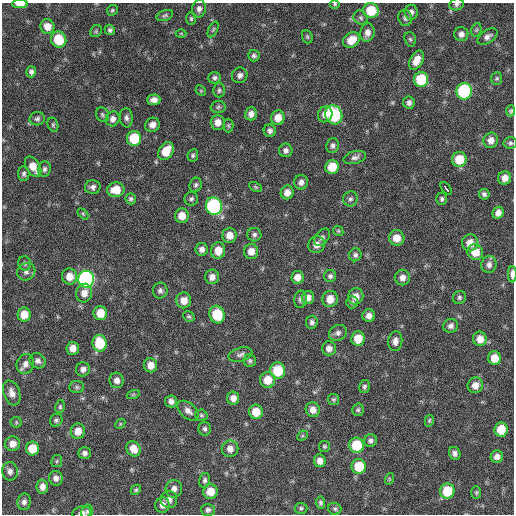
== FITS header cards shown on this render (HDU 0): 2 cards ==
NAXIS1  =                  512 / Axis length
NAXIS2  =                  512 / Axis length

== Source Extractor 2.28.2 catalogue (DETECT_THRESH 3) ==
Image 512 x 512 px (HDU 0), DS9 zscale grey, 1 PNG px = 1 image px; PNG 516 x 516 px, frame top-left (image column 1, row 512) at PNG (2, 3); each listed source drawn as its Kron ellipse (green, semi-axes under 4 px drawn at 4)
Background 109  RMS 11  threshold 33.8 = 3 sigma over >= 5 px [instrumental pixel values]
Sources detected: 190; all 190 listed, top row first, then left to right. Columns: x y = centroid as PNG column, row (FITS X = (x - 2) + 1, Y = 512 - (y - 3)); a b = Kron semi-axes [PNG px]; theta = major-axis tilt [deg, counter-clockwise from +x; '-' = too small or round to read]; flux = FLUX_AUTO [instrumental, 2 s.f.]
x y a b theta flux
20 4 8 4 -1 7000
335 4 5 4 - 1100
456 4 7 6 - 2000
199 9 8 7 - 3200
112 10 6 5 - 1200
371 11 7 7 - 22000
411 12 7 6 - 2900
165 15 8 5 21 1500
361 18 7 6 - 1900
405 18 8 7 - 2000
191 19 6 4 89 1200
47 26 7 7 - 7700
110 30 5 5 - 1900
213 30 8 4 64 1300
476 30 7 5 72 1300
96 31 6 5 - 1300
181 33 5 3 - 630
367 33 9 7 79 4700
461 34 7 7 - 3800
307 37 7 5 -69 1300
487 37 11 6 33 3200
410 39 7 5 -72 1500
59 40 8 7 - 21000
351 40 9 7 38 11000
254 56 5 5 - 1800
417 60 10 6 61 8300
31 72 6 5 - 2300
240 75 8 7 - 3300
215 78 6 5 - 2100
497 78 6 5 - 1200
421 79 7 7 - 30000
219 90 7 6 - 1700
201 91 6 4 -46 960
464 91 8 8 - 90000
154 100 6 5 - 4100
409 103 6 6 - 2900
218 107 7 6 - 1700
511 111 5 4 - 1300
251 114 6 5 - 4200
325 114 8 7 - 5000
102 115 8 6 -60 1600
334 115 10 8 -65 56000
126 118 9 6 -84 2800
278 118 7 6 - 9000
37 119 7 6 - 2000
113 119 8 6 62 3800
218 122 7 7 - 6100
53 125 7 5 -76 1300
152 125 7 7 - 4300
228 125 7 5 -89 1200
270 131 6 6 - 2600
134 138 7 7 - 24000
491 140 8 7 - 5600
510 143 7 6 - 1700
333 146 7 6 - 2400
286 150 7 6 - 2900
166 151 9 7 55 15000
193 155 6 5 - 1600
355 157 11 6 14 3000
459 159 7 7 - 16000
33 167 11 7 -59 9100
332 167 7 6 - 16000
44 169 7 6 - 2200
24 174 7 5 -86 1900
505 178 7 6 - 6100
301 182 7 7 - 3400
196 185 7 6 - 1800
93 187 8 7 - 2800
255 187 7 4 -27 1100
446 188 7 3 -52 12000
116 190 8 7 - 12000
287 192 7 6 - 5500
484 194 5 5 - 1900
131 199 5 5 - 1600
191 199 7 7 - 2000
350 199 7 7 - 2200
442 199 6 5 - 1600
214 206 9 8 - 120000
498 213 6 5 - 4400
83 214 6 4 -46 1000
182 216 7 7 - 9300
338 231 6 4 -44 1000
229 235 7 7 - 7800
254 235 7 6 - 2200
322 237 10 6 52 2200
397 238 8 7 - 9500
470 243 8 8 - 7600
316 245 8 8 - 4900
202 249 6 6 - 3400
218 250 8 7 - 11000
251 251 7 7 - 7200
475 252 8 7 - 12000
355 255 6 6 - 2000
25 263 7 6 - 1700
489 264 8 7 - 3400
26 272 9 8 - 3200
512 274 8 3 -90 5300
69 276 8 7 - 8100
330 276 6 6 - 2100
212 277 7 7 - 4900
297 277 6 6 - 6300
402 277 8 7 - 4600
86 279 8 8 - 190000
160 291 8 7 - 2600
84 293 9 8 - 5800
356 296 8 7 - 6200
459 297 7 6 - 1800
308 298 7 6 - 4600
301 299 9 6 82 2300
330 299 8 7 - 9300
184 300 8 7 - 8500
352 302 6 6 - 1500
100 313 7 7 - 13000
24 314 7 6 - 11000
217 314 9 7 -73 26000
369 315 6 6 - 4300
189 316 6 5 - 1300
312 322 6 5 - 2600
451 326 7 7 - 2800
338 333 9 7 30 2700
358 338 7 6 - 12000
480 339 7 6 - 7500
395 341 10 7 84 4200
100 343 8 7 - 28000
73 348 6 6 - 6600
329 348 7 7 - 4100
240 354 12 6 17 2700
495 358 7 6 - 11000
38 361 8 7 - 2900
250 361 6 6 - 1600
25 364 10 8 68 4400
151 365 7 6 - 7400
83 369 7 7 - 3000
278 370 8 7 - 24000
117 380 7 7 - 4100
268 380 8 7 - 13000
475 385 8 7 - 6700
77 387 7 6 - 1600
364 387 6 5 - 1700
12 393 13 8 -71 5200
133 395 6 4 19 1100
233 398 6 6 - 5000
333 400 5 5 - 1200
171 401 6 6 - 3500
60 407 6 5 - 1400
313 410 7 7 - 5800
358 410 6 5 - 1500
188 411 12 7 -41 4400
256 412 7 7 - 13000
201 415 6 5 - 1300
56 420 7 6 - 1600
429 421 6 4 74 1100
16 422 5 5 - 1100
120 424 6 4 47 880
205 429 7 6 - 2000
501 429 7 6 - 15000
78 431 7 7 - 7600
302 436 6 4 45 1000
370 441 6 6 - 2300
12 444 7 7 - 6200
356 445 7 7 - 26000
324 446 5 5 - 1200
32 448 7 6 - 16000
133 449 8 7 - 9100
230 449 8 8 - 5700
85 453 6 6 - 2500
455 453 7 5 -62 2700
497 457 6 6 - 3800
57 461 6 5 - 1300
320 461 6 6 - 4800
359 466 7 7 - 21000
10 471 9 8 - 3400
56 478 7 6 - 3400
389 479 6 4 73 810
205 480 7 5 77 2000
42 487 7 6 - 4500
174 489 9 8 - 4300
136 490 6 4 44 1200
447 491 7 7 - 23000
210 492 7 7 - 10000
476 493 6 4 -90 1100
169 500 8 8 - 4700
24 502 8 6 78 2800
320 503 6 4 -85 1700
162 505 8 7 - 3900
301 508 6 5 - 1400
335 509 7 6 - 1600
208 510 7 6 - 2100
87 511 7 6 - 1700
82 513 9 6 11 3200
At the frame edge (FLAGS 8, measured only in part): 5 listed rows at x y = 20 4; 335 4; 456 4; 512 274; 82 513